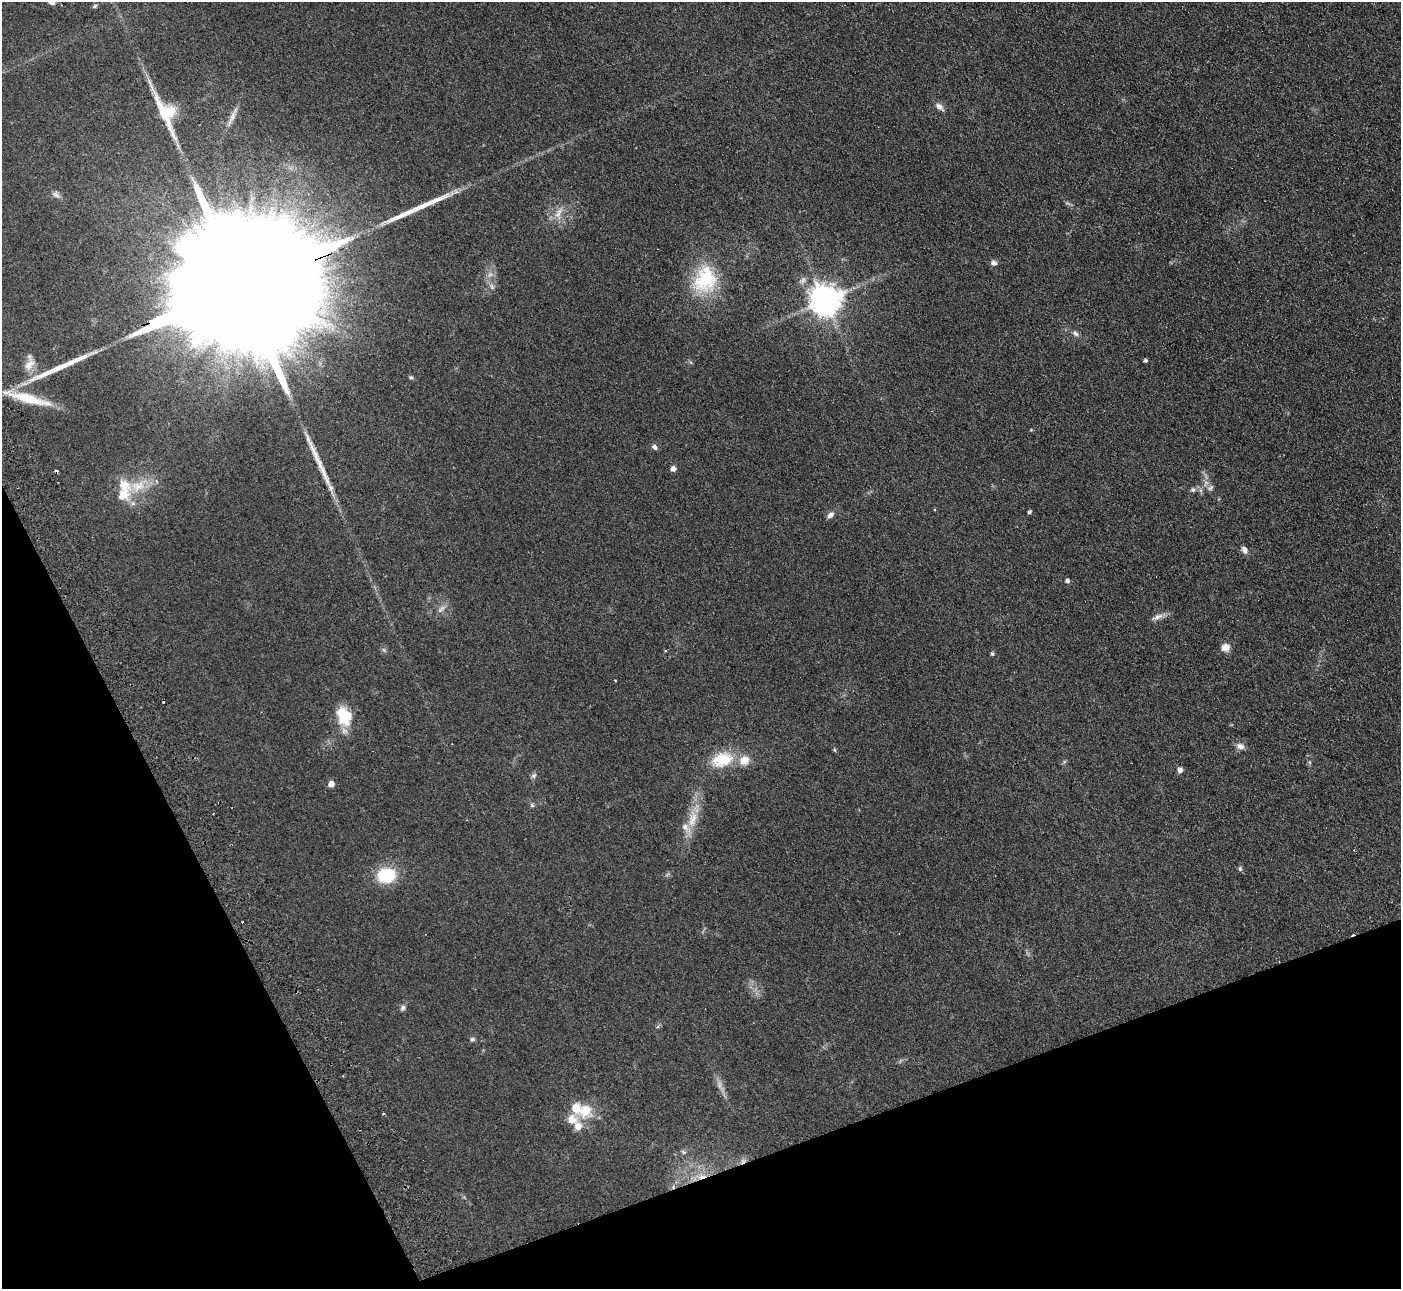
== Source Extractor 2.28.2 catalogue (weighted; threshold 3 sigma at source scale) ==
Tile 14 of 4 x 4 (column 2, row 4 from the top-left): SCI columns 1400-2798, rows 287-1573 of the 5647 x 5607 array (HDU 1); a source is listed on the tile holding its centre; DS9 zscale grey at full resolution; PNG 1403 x 1291 px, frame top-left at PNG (2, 2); no overlay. Shown black and unused: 20% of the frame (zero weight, under 2 of 3 exposures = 3% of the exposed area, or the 3 px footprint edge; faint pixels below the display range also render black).
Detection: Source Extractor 2.28.2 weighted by HDU 2 'WHT'; one run over the whole footprint, this tile lists its part. Background 0.0882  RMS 0.0083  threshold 0.0373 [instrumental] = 3 sigma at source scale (4.5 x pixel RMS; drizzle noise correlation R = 1.50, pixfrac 1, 0.05/0.05 arcsec/px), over >= 5 px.
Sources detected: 66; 2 too faint to see at this stretch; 8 cosmic-ray / hot-pixel residue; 3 long thin detections or spike segments (spike, bleed or trail) — not listed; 7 inside a brighter listed object's ellipse — not listed separately; the other 46 listed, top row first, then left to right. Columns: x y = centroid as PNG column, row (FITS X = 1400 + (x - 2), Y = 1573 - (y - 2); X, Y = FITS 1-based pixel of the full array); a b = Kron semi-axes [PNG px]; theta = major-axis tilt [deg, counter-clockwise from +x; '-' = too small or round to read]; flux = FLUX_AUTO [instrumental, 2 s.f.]
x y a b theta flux
95 6 7 4 28 1.3
940 107 13 7 -41 4
165 112 63 18 -65 37
232 116 19 7 67 5.4
56 195 11 7 -45 3.1
559 213 20 8 66 7.6
994 263 8 7 - 2.8
705 279 40 31 72 51
802 281 11 7 33 3.1
492 287 11 5 -46 2.6
235 290 123 24 21 110000
825 300 9 9 - 1300
1075 333 9 6 -47 2.7
1145 361 4 3 - 1.7
29 363 26 12 77 11
411 377 6 5 - 1.2
28 398 60 10 -15 29
654 447 8 6 -45 2.5
673 469 5 5 - 5
137 486 24 15 16 21
1211 488 10 5 48 2
1193 490 7 6 - 1.9
1029 512 5 3 - 1.4
830 515 8 6 39 3.8
1244 550 10 7 -54 3.6
1067 581 5 4 - 2.5
441 609 14 6 42 3.6
1157 617 18 6 24 4.4
1225 647 8 8 - 7.3
384 650 6 5 - 1.4
992 654 5 4 - 1.6
344 716 25 17 -70 24
1240 746 10 8 -25 4.4
834 750 6 4 -70 1
722 759 25 16 18 29
1180 770 6 5 - 3.5
534 776 9 6 40 2
331 784 5 5 - 6.8
532 805 6 6 - 1.4
693 819 29 12 76 17
1240 869 6 5 - 1.4
386 875 21 16 9 35
403 1008 8 6 57 2.3
472 1039 6 6 - 1.8
585 1110 21 19 89 19
683 1152 8 5 -27 1.6
Overlapping masked pixels (flux is a lower limit): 1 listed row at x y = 235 290